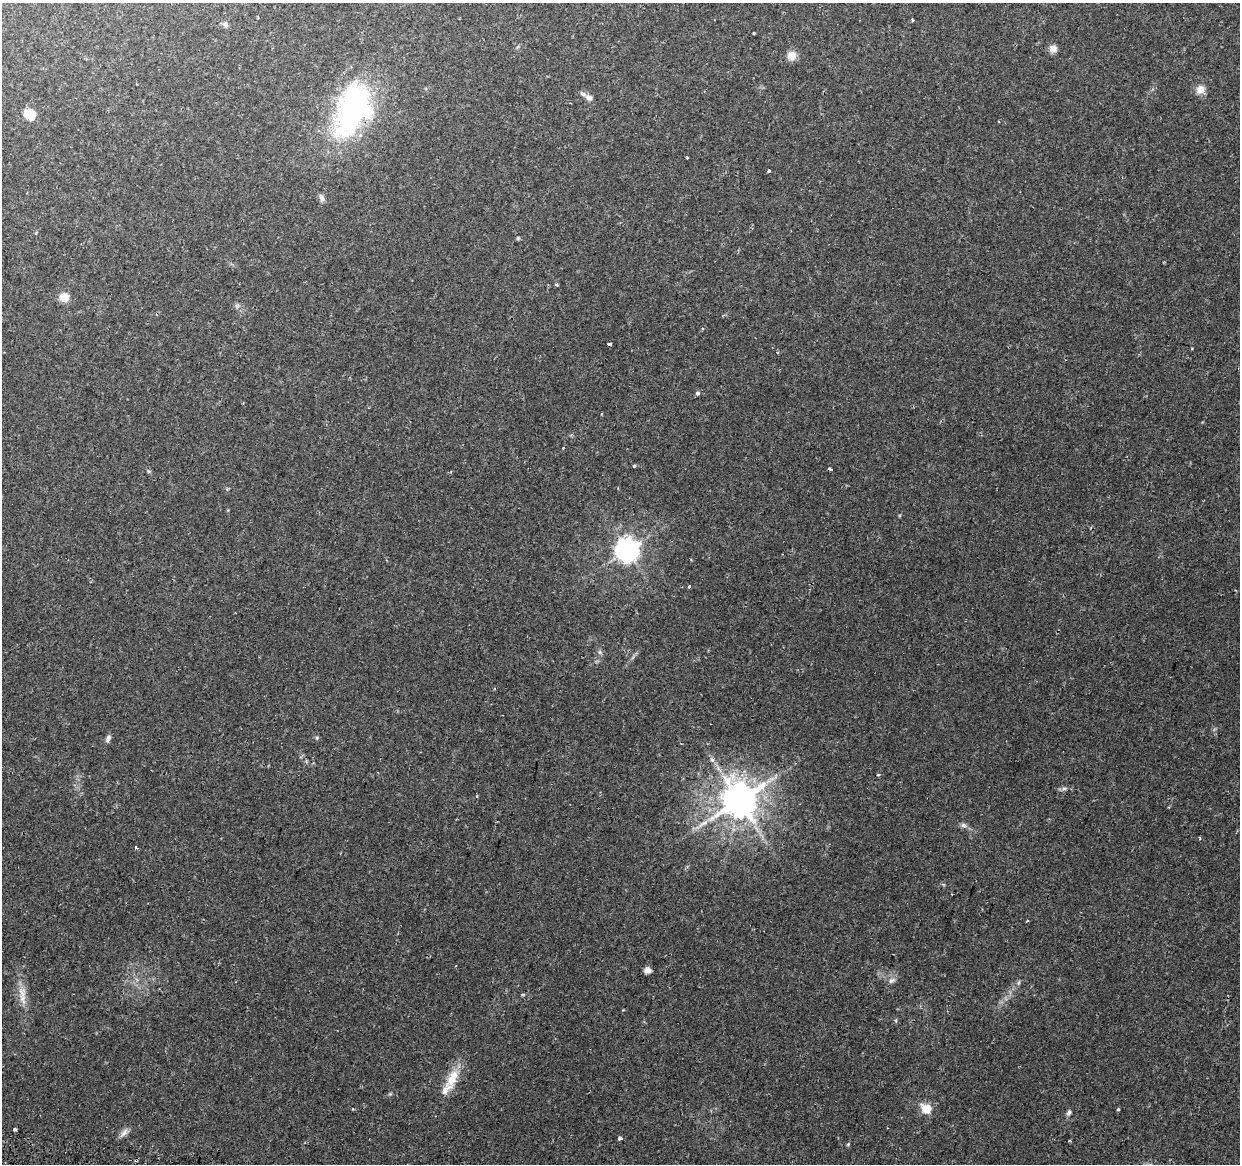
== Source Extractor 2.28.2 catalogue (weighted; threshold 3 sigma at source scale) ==
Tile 7 of 4 x 4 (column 3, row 2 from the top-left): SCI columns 2494-3731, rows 2656-3817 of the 4979 x 5250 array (HDU 1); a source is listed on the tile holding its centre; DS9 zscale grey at full resolution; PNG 1242 x 1166 px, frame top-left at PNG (2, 3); no overlay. Shown black and unused: <1% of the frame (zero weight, under 2 of 3 exposures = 3% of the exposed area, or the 3 px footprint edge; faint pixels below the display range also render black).
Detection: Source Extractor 2.28.2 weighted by HDU 2 'WHT'; one run over the whole footprint, this tile lists its part. Background 0.0313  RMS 0.0031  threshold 0.0141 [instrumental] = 3 sigma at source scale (4.5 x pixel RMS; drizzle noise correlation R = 1.50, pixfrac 1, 0.0396/0.0396 arcsec/px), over >= 5 px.
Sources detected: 50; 1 inside a brighter object's white glare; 1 cosmic-ray / hot-pixel residue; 1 long thin detection or spike segment (spike, bleed or trail) — not listed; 2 inside a brighter listed object's ellipse — not listed separately; the other 45 listed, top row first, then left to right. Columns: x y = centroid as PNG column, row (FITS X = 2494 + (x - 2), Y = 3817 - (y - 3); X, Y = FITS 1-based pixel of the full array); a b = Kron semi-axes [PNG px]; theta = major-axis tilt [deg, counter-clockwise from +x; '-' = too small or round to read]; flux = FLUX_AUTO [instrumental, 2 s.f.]
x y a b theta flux
912 20 3 3 - 0.42
225 24 9 6 -33 0.93
753 33 3 2 - 0.27
1053 48 10 9 - 1.8
792 56 11 10 - 2.8
1200 89 12 11 - 2.5
589 98 9 7 -31 1.3
352 107 66 30 72 65
30 114 13 12 - 4.4
687 158 3 2 - 0.34
768 171 3 3 - 1.8
321 198 10 6 -67 1
518 238 6 4 46 0.36
557 285 4 3 - 0.55
64 297 11 11 - 3.2
609 344 4 3 - 1.1
777 352 4 3 - 0.42
698 393 4 3 - 1.1
563 448 3 2 - 0.24
634 466 3 3 - 0.52
830 469 4 3 - 0.99
627 550 8 8 - 280
689 586 3 3 - 1.3
108 738 9 6 66 1
317 738 6 4 -73 0.4
712 760 6 5 - 0.8
878 775 4 3 - 0.46
775 777 9 4 71 0.74
1064 788 7 4 0 0.68
739 800 10 10 - 880
963 825 6 6 - 0.84
136 847 3 3 - 0.57
648 970 8 6 1 1.4
892 980 11 6 29 1.2
1018 983 8 3 71 0.52
523 994 6 3 19 0.32
22 995 30 9 -84 4.5
452 1078 30 14 64 6.9
926 1109 8 7 - 7.8
1118 1109 4 3 - 0.34
1069 1113 8 5 65 0.82
15 1129 3 3 - 1.1
124 1133 14 7 49 1.5
620 1138 4 3 - 2
848 1144 5 4 - 0.33
Overlapping masked pixels (flux is a lower limit): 1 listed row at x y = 352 107